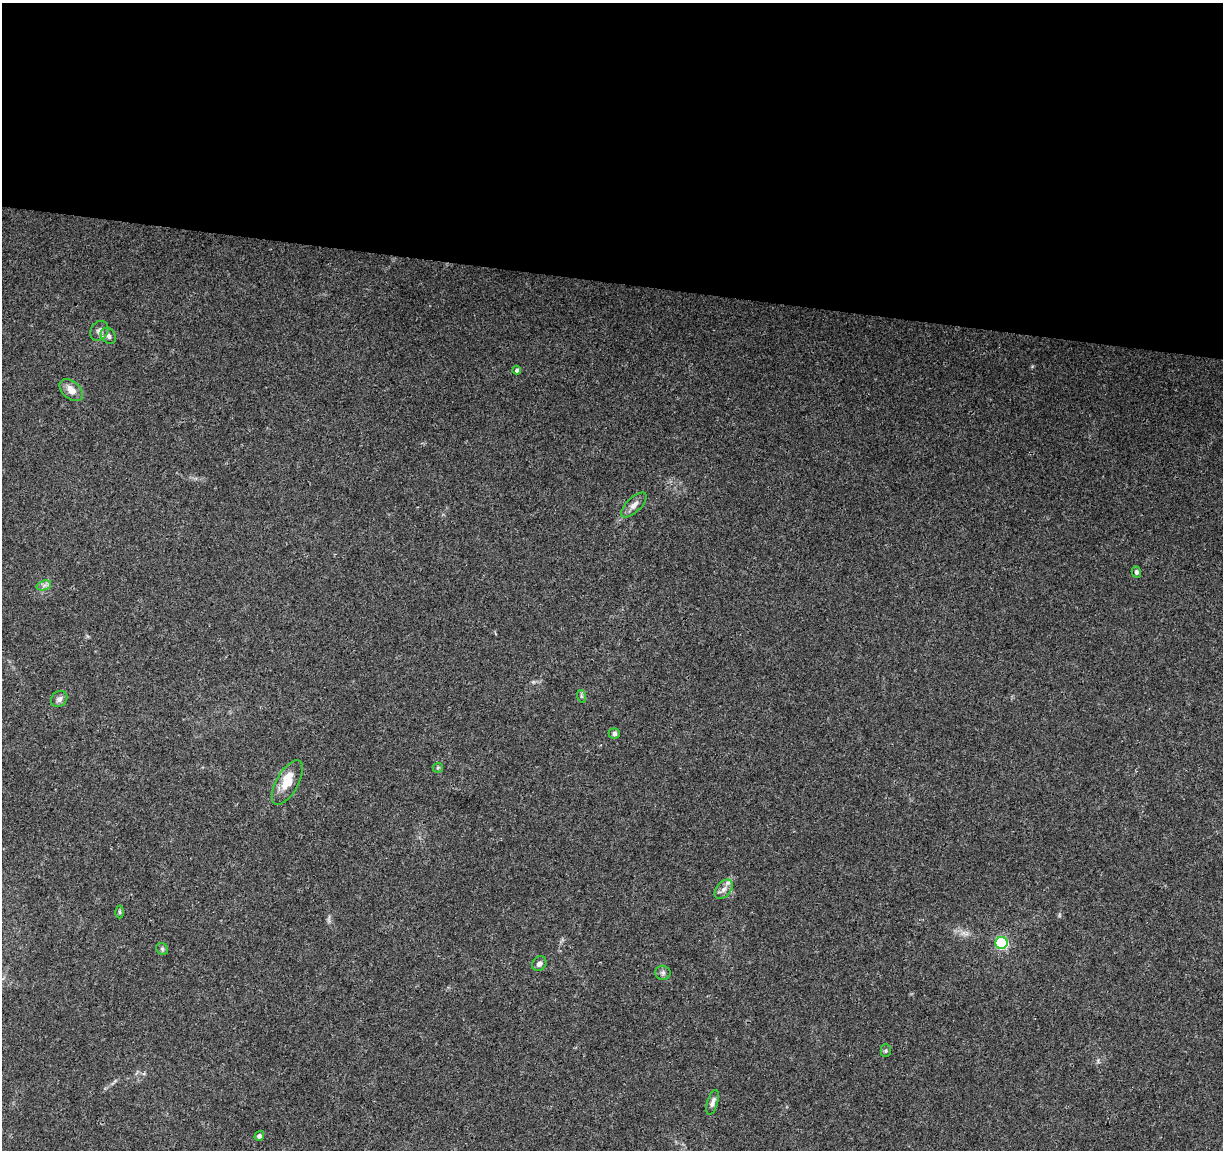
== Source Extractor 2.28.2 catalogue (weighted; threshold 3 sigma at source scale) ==
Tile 3 of 4 x 4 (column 3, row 1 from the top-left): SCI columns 2444-3664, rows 3668-4815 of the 4895 x 5100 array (HDU 1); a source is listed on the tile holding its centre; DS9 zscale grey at full resolution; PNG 1225 x 1152 px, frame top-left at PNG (2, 3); each listed source drawn as its Kron ellipse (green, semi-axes under 4 px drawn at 4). Shown black and unused: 24% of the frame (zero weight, under 3 of 4 exposures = <1% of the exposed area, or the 3 px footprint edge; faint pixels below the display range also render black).
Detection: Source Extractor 2.28.2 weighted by HDU 2 'WHT'; one run over the whole footprint, this tile lists its part. Background 0.0215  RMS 0.004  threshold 0.0182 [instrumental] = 3 sigma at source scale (4.5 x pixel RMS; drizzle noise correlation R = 1.50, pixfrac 1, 0.0396/0.0396 arcsec/px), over >= 5 px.
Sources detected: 23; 2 inside a brighter listed object's ellipse — not listed separately; the other 21 listed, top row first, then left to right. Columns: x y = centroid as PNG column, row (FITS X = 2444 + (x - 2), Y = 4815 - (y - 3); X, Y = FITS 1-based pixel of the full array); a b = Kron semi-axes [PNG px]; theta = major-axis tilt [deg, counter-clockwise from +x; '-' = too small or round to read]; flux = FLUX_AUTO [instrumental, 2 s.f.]
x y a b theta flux
99 331 10 8 52 2
108 336 9 7 -51 1.6
517 370 4 4 - 1
71 390 13 9 -41 4.1
634 505 16 7 44 2.7
1136 572 5 4 - 1
44 585 7 4 19 1.2
581 696 6 4 -72 0.67
59 699 9 7 45 1.7
614 733 6 5 - 1.1
438 768 5 5 - 0.53
287 783 25 11 60 7.3
724 889 11 7 50 2.1
119 912 6 4 -89 0.62
1001 943 6 6 - 51
162 949 6 5 - 0.72
539 964 8 6 48 1.6
663 973 8 7 - 1.1
886 1051 6 5 - 0.64
713 1102 13 5 73 1.7
259 1136 5 4 - 1